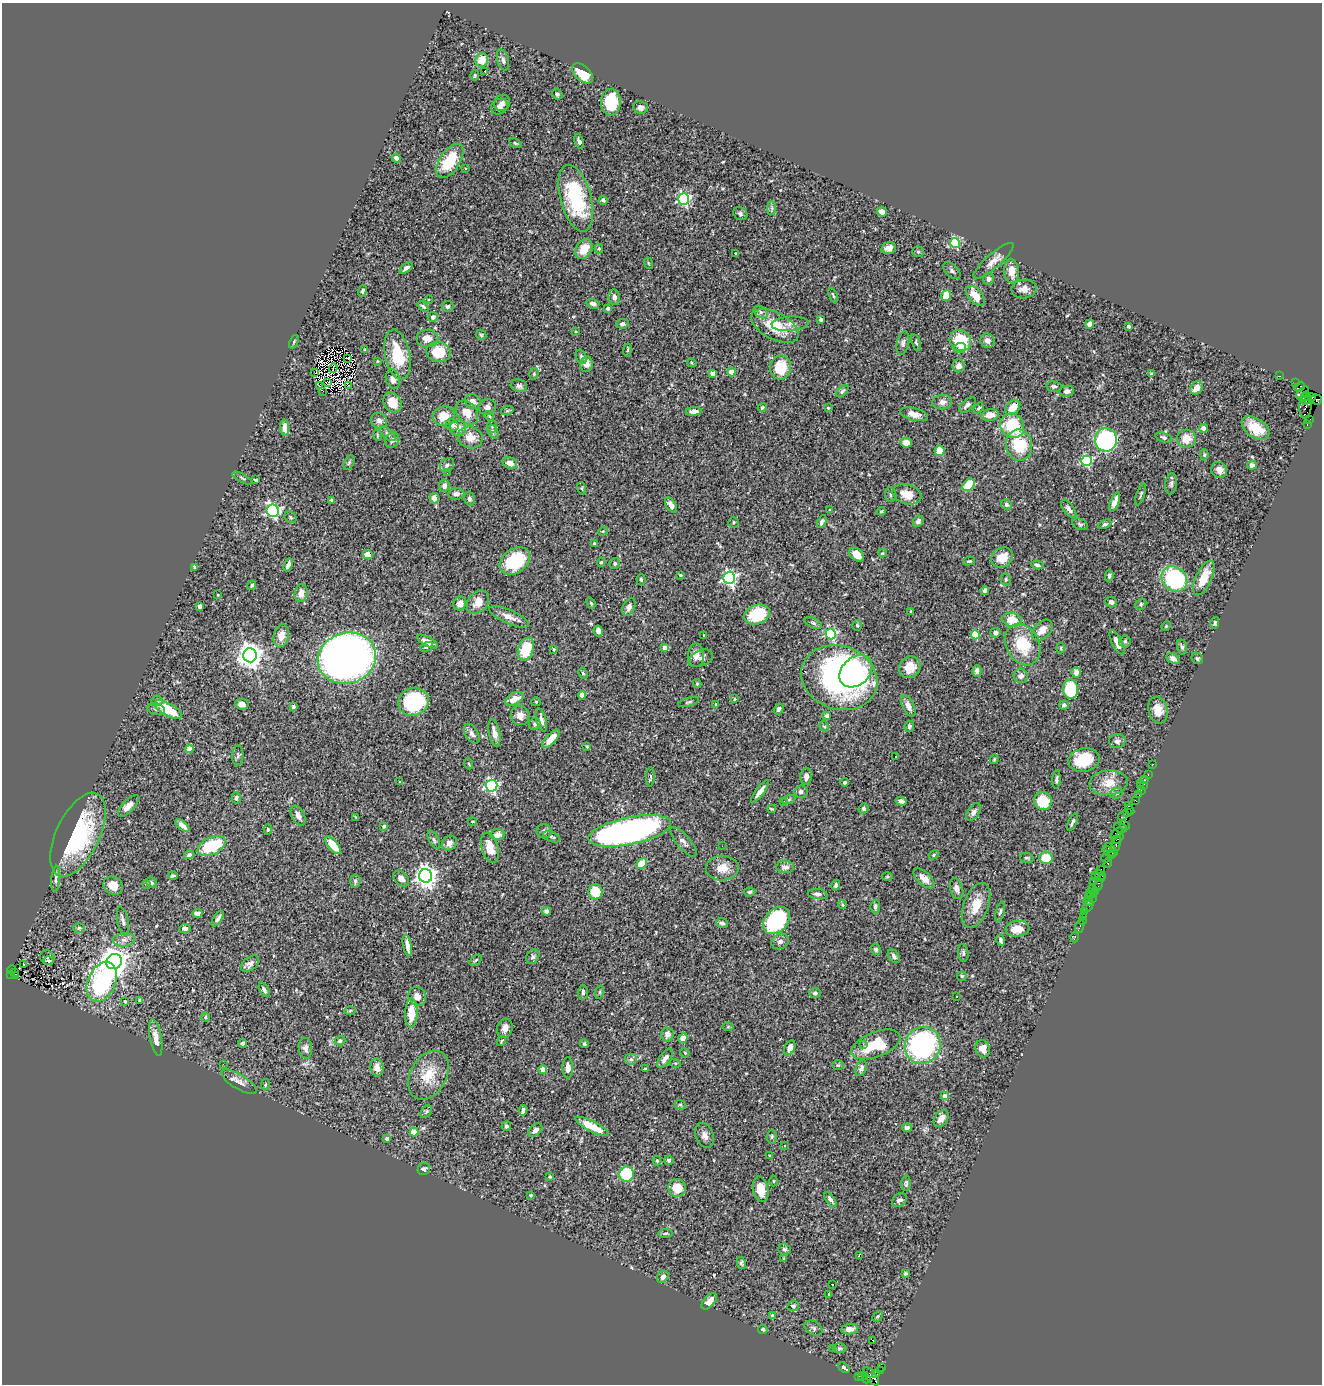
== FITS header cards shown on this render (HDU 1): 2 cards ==
NAXIS1  =                 1320
NAXIS2  =                 1382

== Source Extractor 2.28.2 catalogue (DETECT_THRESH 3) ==
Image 1320 x 1382 px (HDU 1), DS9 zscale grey, 1 PNG px = 1 image px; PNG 1324 x 1386 px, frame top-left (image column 1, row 1382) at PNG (2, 3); each listed source drawn as its Kron ellipse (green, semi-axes under 4 px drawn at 4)
Background 0.826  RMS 0.026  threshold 0.0787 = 3 sigma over >= 5 px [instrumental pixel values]
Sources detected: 543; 2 with non-positive FLUX_AUTO (blend fragments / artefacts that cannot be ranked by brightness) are neither listed nor drawn; of the other 541, the 500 brightest by FLUX_AUTO listed and drawn (41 fainter detections omitted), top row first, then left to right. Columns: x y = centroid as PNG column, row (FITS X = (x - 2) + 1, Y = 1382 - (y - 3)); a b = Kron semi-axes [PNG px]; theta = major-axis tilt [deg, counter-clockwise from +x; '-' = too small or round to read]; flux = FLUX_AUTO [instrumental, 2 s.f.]
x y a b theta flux
482 60 6 6 - 25
503 60 11 5 -74 5.5
484 71 3 3 - 23
582 73 12 7 -42 49
475 75 5 3 - 2
557 94 5 5 - 3
611 102 13 10 90 61
502 103 8 7 - 6.5
499 106 9 7 35 6.3
641 107 7 6 - 6.4
579 141 8 4 -69 5
515 143 7 3 -27 2.4
396 158 5 4 - 8.3
450 161 19 10 56 71
465 168 3 3 - 3.3
576 198 34 15 -75 140
684 199 6 5 - 280
603 200 4 4 - 4
772 208 7 4 -90 3.8
882 212 5 5 - 10
740 214 7 6 - 4.4
955 243 5 4 - 120
599 248 5 4 - 2.1
889 248 7 6 - 11
584 249 10 7 56 28
918 252 5 5 - 2.6
736 253 3 2 - 2
993 261 26 7 41 15
648 263 6 3 -71 1.7
406 268 7 3 40 5.1
952 271 10 6 -43 5.1
1011 271 12 7 -84 21
988 279 6 5 - 7.6
1024 289 12 9 8 14
363 291 6 4 69 3.7
833 295 7 3 -67 2.2
946 295 5 4 - 30
975 296 12 6 -48 28
614 297 8 5 -80 5.9
429 300 4 3 - 1.6
593 304 6 4 -18 7.8
423 306 6 3 -38 2.8
448 306 6 5 - 3.5
608 308 3 3 - 6
761 312 8 5 -36 4.6
433 317 5 5 - 4.6
821 319 3 3 - 3
622 324 6 5 - 5.4
790 324 18 7 3 10
1090 324 5 4 - 7.6
775 326 26 13 -28 56
1128 326 3 3 - 5.3
575 331 4 3 - 1.6
481 335 5 4 - 2.5
427 338 11 9 1 15
960 341 11 10 - 63
987 341 7 7 - 9.6
294 342 7 4 66 2.8
903 343 12 6 77 5.7
916 343 9 4 -72 2.9
960 348 6 5 - 6.1
365 350 4 3 - 1.8
628 350 6 3 81 2.3
438 352 12 10 -10 56
397 355 25 12 -78 72
581 357 7 5 -69 4.2
348 358 4 2 - 2
377 361 3 2 - 1.6
692 363 5 3 - 1.7
586 364 8 6 81 10
959 366 6 6 - 8.1
781 367 12 10 81 54
333 368 5 2 - 2.2
731 372 4 4 - 30
315 373 2 2 - 57
534 374 6 4 72 2.3
713 374 4 4 - 23
1151 374 3 3 - 2.2
1279 376 3 2 - 13
393 379 10 7 -75 13
327 382 3 2 - 1.8
1296 383 3 2 - 5.3
348 385 2 2 - 3.2
319 386 2 2 - 2.2
519 386 8 6 -18 6.4
1054 386 8 5 -10 4.2
1300 387 6 3 38 42
1196 388 7 5 50 14
323 391 3 2 - 1.9
842 391 7 4 46 3.7
1067 391 7 5 5 5.8
1302 393 8 4 42 340
1305 397 4 3 - 120
1310 398 6 4 34 470
1316 399 6 5 - 84
1305 400 4 2 - 270
392 402 10 8 -56 31
473 402 8 7 - 10
942 402 10 7 6 9.1
967 405 10 5 41 6.8
1306 405 13 6 85 280
487 407 9 8 - 6.3
762 407 4 3 - 1.9
828 408 4 3 - 1.8
979 408 6 4 51 2.8
1013 408 9 6 46 28
507 411 6 4 18 2.6
694 411 8 4 3 9.5
467 413 13 9 -49 23
914 414 14 6 -13 14
990 415 9 5 10 16
444 416 11 9 16 28
489 416 5 3 - 2.1
1310 419 4 2 - 31
379 421 8 7 - 9.8
1307 424 3 2 - 15
452 425 7 5 -38 8.7
492 426 6 5 - 3.2
1012 426 13 11 -53 92
285 428 8 4 -86 11
458 428 8 8 - 15
1204 428 4 4 - 10
1255 428 16 9 -37 38
493 432 7 5 -63 3.4
387 434 9 5 -41 4.7
377 435 6 3 -72 1.8
470 437 12 10 -17 24
1164 437 9 4 -17 5.9
1186 439 9 9 - 26
392 440 8 6 55 5.9
1106 440 12 11 - 250
906 443 6 5 - 16
1019 445 15 13 -81 83
939 451 5 5 - 32
1204 455 5 4 - 2.1
1086 461 5 5 - 210
349 462 7 5 63 3.3
510 463 7 5 -23 14
447 465 8 6 44 4.9
1252 465 4 4 - 10
1219 470 8 7 - 11
447 473 3 2 - 1.7
242 478 10 2 -28 2.8
256 480 3 3 - 2.2
1171 484 11 5 84 4.5
969 485 7 5 46 62
444 486 6 5 - 7.2
581 488 6 4 -74 2.4
456 494 8 6 6 7.7
907 494 14 10 -15 28
1141 494 11 3 71 3.3
891 495 7 5 -83 4.5
434 498 5 4 - 11
469 499 7 5 -74 5
332 500 4 3 - 2.5
1114 502 10 4 68 14
671 505 8 5 -58 13
1006 505 5 5 - 4.4
1069 509 11 5 -53 7.6
829 510 3 3 - 1.8
273 511 6 6 - 340
881 511 4 3 - 1.9
290 517 6 5 - 3.1
918 521 6 4 47 4.3
734 522 5 5 - 2.6
822 522 7 4 64 4.5
1080 524 8 5 -26 3.5
1105 524 7 4 26 3.8
603 531 5 4 - 1.9
594 543 3 3 - 2
882 553 4 3 - 1.8
368 554 5 4 - 15
857 555 8 6 -39 20
1002 557 11 9 32 30
515 561 17 12 36 100
969 561 6 3 13 2.4
601 562 5 4 - 2.5
615 563 5 5 - 3.4
288 565 7 4 67 5.7
1037 565 6 3 -13 3.7
194 567 4 3 - 2.7
680 575 4 3 - 3
1109 576 6 4 76 4.4
729 578 6 6 - 420
1204 578 19 8 65 32
641 579 6 4 -84 2.6
1006 579 6 5 - 3.4
1174 579 14 11 -43 210
252 585 5 4 - 3.2
985 591 4 3 - 4.9
301 593 9 6 79 14
218 595 3 2 - 1.6
478 602 13 9 49 22
1111 602 6 5 - 5.5
460 603 7 6 - 11
591 603 6 4 -70 2.8
1141 604 6 5 - 3
200 606 4 3 - 5.2
629 607 9 5 65 8.1
911 612 4 3 - 3.2
757 615 13 9 20 79
509 617 21 7 -23 16
1012 620 9 7 -13 34
813 623 9 5 -25 3.7
1215 623 6 4 77 3.2
857 626 5 4 - 2.4
1166 626 5 4 - 1.9
1042 630 12 8 46 17
598 631 5 4 - 7.8
995 633 5 4 - 7.2
831 634 5 5 - 220
704 635 3 3 - 1.8
975 635 4 4 - 54
281 636 12 7 77 19
427 641 11 4 -28 12
1125 641 6 6 - 4.7
1117 642 13 5 -64 16
1023 644 22 16 -63 69
427 647 7 4 24 3
1182 647 7 5 -75 4.4
665 648 4 4 - 16
1061 648 5 3 - 1.8
526 649 12 7 69 60
553 649 3 3 - 2.7
250 655 7 6 - 2000
696 655 12 7 -89 13
347 658 29 25 17 1400
701 658 13 8 22 9.2
1197 658 6 5 - 3.1
1173 659 7 5 -32 8.5
910 667 11 10 - 23
856 671 18 14 43 78
977 671 6 4 -89 6.5
1076 672 5 4 - 10
583 673 5 4 - 2.7
1021 676 7 7 - 8.9
839 678 39 32 -19 510
697 683 4 4 - 1.9
1071 689 9 7 -88 120
582 695 4 4 - 9.5
515 699 10 6 29 20
734 699 4 3 - 2.4
157 701 5 5 - 4.8
413 702 15 13 26 130
536 702 5 4 - 1.8
689 702 11 3 16 2.7
242 704 7 5 -7 11
716 704 3 3 - 2
1064 705 5 4 - 4.2
908 706 12 5 -65 12
293 707 3 3 - 3.4
156 709 9 5 -14 5.1
168 709 15 6 -29 50
779 709 6 4 57 5.2
1158 710 13 9 -76 23
520 715 10 9 - 12
827 716 4 4 - 3.3
541 720 12 5 -73 7.8
535 724 6 5 - 4.5
824 726 6 4 -61 2.6
909 726 5 5 - 4.4
494 733 14 5 -79 13
472 734 11 6 -57 6.6
551 739 11 5 47 23
1117 741 8 7 - 7
587 747 4 3 - 1.8
189 749 4 4 - 29
238 756 10 5 88 4.3
896 756 3 3 - 3.9
994 759 5 3 - 2
1084 760 16 11 10 68
469 764 5 3 - 1.7
1153 764 2 2 - 11
1148 774 3 2 - 27
806 776 9 5 87 10
650 777 10 4 88 4.1
1056 779 9 4 87 4
1145 780 2 2 - 15
400 782 3 2 - 3.4
844 782 4 4 - 2.8
1109 783 19 12 5 30
1140 784 3 2 - 44
492 786 6 5 - 320
1143 786 3 2 - 32
1141 790 3 2 - 25
801 791 7 6 - 5.3
760 792 14 4 53 11
1116 793 7 5 20 3.6
1139 794 3 3 - 37
236 798 5 4 - 3.9
789 799 7 4 19 3.2
1135 800 4 2 - 22
783 801 4 3 - 1.8
901 801 5 4 - 5.1
1043 801 9 9 - 48
128 806 14 6 47 14
1129 806 3 3 - 19
771 809 4 3 - 1.9
864 809 5 5 - 3.4
1130 810 5 2 - 30
974 812 10 6 54 6.5
1128 813 3 2 - 13
1123 815 6 2 34 47
298 816 11 6 -64 11
356 817 4 2 - 2.1
473 821 4 3 - 1.8
1072 822 9 3 68 3.5
182 825 8 4 -41 11
1125 825 5 3 - 38
384 826 4 4 - 3.2
1120 828 7 4 -21 120
268 829 5 4 - 2.2
544 831 7 7 - 5.6
630 831 42 13 11 770
1117 833 7 4 40 170
78 835 45 21 64 200
497 835 7 5 6 14
552 837 9 5 -22 4.3
1118 838 7 4 41 99
434 840 10 5 -63 3.7
683 842 18 6 -50 8.3
449 843 8 6 49 10
333 845 10 5 -51 36
212 846 15 8 26 96
722 846 2 2 - 2.6
490 848 15 8 -74 32
1110 848 6 3 -28 120
1115 848 12 3 69 95
1109 852 7 3 -39 48
189 855 5 4 - 5.3
934 855 5 4 - 2.1
1111 855 3 2 - 21
1027 858 7 5 -13 3.2
1046 858 7 6 - 35
1106 858 5 3 - 38
642 863 6 4 44 34
1108 863 5 3 - 94
785 867 8 6 2 8
722 868 16 12 1 22
1101 869 2 2 - 2.1
1095 875 3 2 - 63
1100 875 6 3 -24 51
173 876 4 3 - 3
426 876 7 6 - 1300
887 877 5 3 - 1.9
924 878 13 6 -42 15
56 879 13 4 84 5.2
401 879 9 6 -46 12
1101 879 2 2 - 25
355 881 6 5 - 3.8
1093 881 2 2 - 21
152 883 6 5 - 3.5
146 884 3 3 - 1.7
1098 884 6 3 81 46
836 885 5 4 - 4.3
113 886 10 9 - 19
1093 888 3 2 - 23
957 889 11 6 -73 9
1095 891 2 2 - 31
595 892 7 7 - 57
750 892 6 4 5 3.7
1090 892 3 2 - 29
818 894 10 5 -6 6.6
1094 895 3 3 - 50
1088 897 2 2 - 260
1092 898 3 2 - 48
1088 902 5 3 - 76
842 905 4 4 - 2.4
976 905 23 12 69 36
875 906 7 4 84 4.9
1088 907 7 3 48 41
546 911 4 4 - 6.8
1084 911 2 2 - 10
1000 912 10 4 76 4.3
197 913 5 4 - 6
1084 916 3 3 - 55
218 919 9 4 57 5.4
776 920 15 11 45 220
1082 920 3 2 - 13
123 921 15 5 -78 6.6
722 923 6 5 - 4.2
1080 926 7 3 68 47
79 928 6 4 0 2.3
185 928 5 4 - 6.5
1017 929 12 8 6 26
1075 937 5 3 - 24
124 940 11 6 5 9.5
1001 940 6 3 -74 5
780 941 9 7 31 6.9
407 945 11 4 -79 13
876 949 6 4 -65 4.8
963 953 9 5 -83 3.8
894 956 7 5 -53 5.4
47 957 7 6 - 3.5
533 957 7 6 - 4.6
476 960 7 3 36 2.5
49 961 5 3 - 3.2
114 962 8 7 - 2500
24 964 3 2 - 3.6
250 964 10 6 38 7.3
12 969 4 2 - 32
14 972 3 3 - 33
10 975 4 3 - 49
15 976 2 2 - 42
962 976 5 4 - 2.5
102 982 21 14 67 280
264 990 8 4 -61 4.8
583 992 7 5 88 4.6
600 992 7 4 71 2.6
815 993 6 5 - 4.1
417 996 10 8 -58 13
957 996 3 3 - 4.4
140 1000 4 3 - 2.9
125 1001 4 3 - 3.2
350 1011 6 4 3 2.1
411 1013 14 6 89 35
205 1017 4 4 - 2.1
728 1027 6 4 1 1.6
505 1028 10 7 71 15
667 1034 7 6 - 11
156 1038 18 6 -79 16
683 1038 5 4 - 14
340 1041 5 4 - 4.1
501 1041 5 3 - 2.1
243 1043 4 4 - 3
584 1044 4 4 - 4
863 1044 3 3 - 3
876 1044 26 12 21 77
923 1045 19 17 53 370
305 1048 10 6 -83 7.9
790 1048 8 5 63 12
983 1049 8 7 - 18
685 1053 5 3 - 1.8
665 1058 11 5 53 9.9
631 1059 6 6 - 5.7
675 1063 5 3 - 2
223 1064 3 2 - 2.4
838 1065 6 5 - 2.5
377 1067 9 6 -83 12
568 1068 11 5 -89 12
861 1068 8 5 68 4.6
645 1069 3 2 - 1.8
543 1070 4 4 - 30
429 1075 26 18 61 48
239 1082 20 7 -31 13
265 1085 5 3 - 2
945 1096 4 4 - 11
680 1105 6 4 -26 2.5
523 1110 5 3 - 6.9
426 1112 7 5 50 3.1
941 1118 9 6 55 12
506 1126 5 4 - 3.3
592 1126 19 5 -27 36
907 1128 5 4 - 5.2
535 1130 8 5 43 8.7
414 1132 4 4 - 48
705 1135 13 9 -70 12
772 1137 7 5 87 3.1
387 1139 4 3 - 6
784 1146 4 3 - 2
770 1156 4 3 - 3.2
657 1160 5 4 - 2.1
669 1160 4 4 - 4.9
424 1169 6 5 - 4.7
627 1174 8 7 - 89
550 1177 3 2 - 1.8
774 1181 5 3 - 1.7
906 1183 7 4 86 3.6
677 1188 9 8 - 30
761 1189 13 7 -78 30
530 1195 4 3 - 1.7
830 1200 8 4 -56 6.6
899 1200 8 6 30 6.8
665 1233 7 4 6 3.1
784 1249 6 5 - 3.7
859 1255 3 2 - 1.7
784 1259 4 3 - 1.8
741 1263 6 4 -79 3.4
905 1273 4 3 - 3
663 1277 6 5 - 6.6
832 1285 3 2 - 2.1
829 1295 4 3 - 2.2
709 1301 10 5 48 12
793 1306 6 5 - 3.7
772 1316 4 3 - 3.3
877 1316 6 4 46 2.2
814 1328 9 6 -30 4.5
763 1329 4 4 - 2.3
850 1329 8 5 7 13
873 1340 3 2 - 19
832 1348 3 2 - 2.1
839 1348 7 5 1 3.4
882 1367 4 2 - 56
844 1368 6 3 -36 3.9
880 1371 3 3 - 16
875 1374 3 3 - 110
858 1376 3 2 - 17
863 1376 5 4 - 100
871 1376 11 5 -53 490
867 1379 4 3 - 98
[41 fainter detections neither listed nor drawn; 2 non-positive-flux detections neither listed nor drawn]